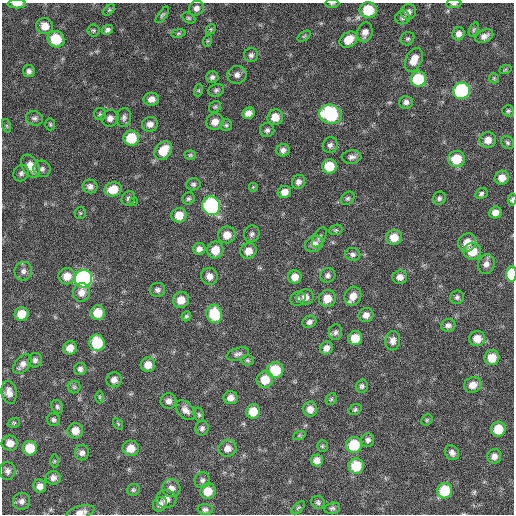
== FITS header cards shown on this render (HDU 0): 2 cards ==
NAXIS1  =                  512 / Axis length
NAXIS2  =                  512 / Axis length

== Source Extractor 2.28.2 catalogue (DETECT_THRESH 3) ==
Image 512 x 512 px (HDU 0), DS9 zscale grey, 1 PNG px = 1 image px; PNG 516 x 516 px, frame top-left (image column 1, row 512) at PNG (2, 3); each listed source drawn as its Kron ellipse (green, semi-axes under 4 px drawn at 4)
Background 105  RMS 11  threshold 33.2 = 3 sigma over >= 5 px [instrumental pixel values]
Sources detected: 187; all 187 listed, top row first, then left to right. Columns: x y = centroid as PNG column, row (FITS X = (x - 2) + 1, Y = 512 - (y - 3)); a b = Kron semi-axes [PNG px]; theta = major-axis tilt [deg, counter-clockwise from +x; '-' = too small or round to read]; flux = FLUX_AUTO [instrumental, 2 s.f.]
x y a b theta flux
17 4 9 4 0 5600
332 4 7 3 0 880
454 4 8 4 4 1500
196 8 8 7 - 3200
109 10 7 4 44 1000
368 10 8 8 - 23000
408 12 8 7 - 3000
162 15 10 4 54 1300
188 18 7 5 -27 1200
403 18 7 7 - 2000
45 26 8 8 - 7600
211 29 6 4 44 1100
93 30 6 6 - 1200
107 30 6 4 28 2000
474 30 7 4 71 1300
365 32 10 7 75 4600
178 33 7 3 9 920
458 34 7 6 - 3600
304 36 7 4 37 1000
484 36 9 6 26 3600
56 39 8 8 - 21000
407 39 7 6 - 1500
349 40 10 7 35 10000
207 41 6 4 71 910
251 55 7 7 - 2100
414 60 12 8 65 8500
505 70 6 4 19 910
29 71 6 5 - 2300
237 75 9 9 - 3800
212 77 6 6 - 2000
494 78 5 5 - 940
418 79 8 7 - 30000
199 90 6 4 72 910
216 90 8 6 21 1800
461 91 8 8 - 91000
151 99 7 6 - 4200
406 102 7 6 - 2800
215 107 6 5 - 1300
508 111 6 5 - 1300
248 113 6 5 - 4400
100 114 6 6 - 1400
330 114 11 9 -19 59000
124 117 9 7 76 2600
275 117 8 7 - 9000
34 118 8 7 - 2300
110 118 8 8 - 3700
215 122 9 8 - 6200
50 124 6 5 - 1100
150 124 8 7 - 4000
226 125 6 6 - 1500
7 126 7 4 -71 780
267 130 7 7 - 2300
131 138 7 7 - 24000
488 140 8 8 - 5800
507 143 7 5 -46 1500
330 145 8 7 - 2500
283 150 7 6 - 3000
163 151 10 7 50 15000
190 155 5 4 - 1000
351 157 10 6 5 2800
456 159 8 8 - 17000
30 166 12 8 -59 9100
329 166 7 7 - 16000
42 169 9 8 - 2700
21 173 8 7 - 2400
502 178 7 6 - 6100
298 182 7 6 - 3100
193 184 7 6 - 1700
90 186 7 6 - 2700
253 187 5 5 - 900
113 189 9 7 15 12000
284 192 7 6 - 5200
481 194 6 5 - 1800
128 198 7 6 - 2000
188 198 6 5 - 1600
348 198 7 6 - 1700
439 198 7 6 - 1800
512 200 6 4 79 1500
133 202 3 3 - 9400
211 206 9 8 - 120000
495 212 6 6 - 4600
80 213 6 5 - 1000
179 215 7 7 - 9700
336 230 6 5 - 1100
252 234 8 7 - 2300
227 235 9 8 - 7800
319 237 11 5 62 2000
394 237 8 7 - 9300
467 242 9 8 - 8000
314 244 9 7 28 4800
199 249 6 6 - 3200
215 250 8 8 - 11000
248 251 8 7 - 7200
472 251 9 8 - 12000
353 254 7 6 - 2200
486 264 10 8 76 4000
23 271 9 8 - 3400
511 274 8 5 87 21000
328 275 8 7 - 2500
67 276 8 8 - 8400
209 276 8 8 - 4900
295 277 7 6 - 6300
400 277 7 6 - 4200
83 279 9 8 - 190000
157 290 7 7 - 2500
81 292 9 8 - 5600
353 296 9 8 - 6900
305 297 8 7 - 4900
457 297 7 6 - 1900
327 298 8 8 - 9600
298 299 8 6 31 2000
181 300 8 8 - 8400
98 313 7 7 - 13000
21 314 7 6 - 11000
214 314 9 8 - 26000
366 315 7 7 - 4200
186 316 5 4 - 1100
309 322 7 6 - 2500
448 325 7 6 - 2600
335 332 8 6 81 2200
355 338 7 7 - 12000
477 339 8 7 - 7800
393 341 10 7 84 4300
97 343 8 7 - 28000
70 348 7 6 - 6400
326 348 7 6 - 4300
238 354 11 6 17 2400
492 358 7 7 - 11000
35 360 7 7 - 2400
247 360 7 5 -1 1300
22 364 11 7 51 4100
148 365 7 7 - 7400
80 369 6 6 - 2700
275 370 8 8 - 24000
114 380 7 7 - 4000
265 380 8 8 - 13000
473 385 9 7 28 6900
362 386 7 6 - 1800
74 387 6 6 - 1500
9 392 11 7 -80 5000
99 397 6 4 90 1000
231 398 7 6 - 4700
331 399 6 5 - 1200
168 401 8 7 - 3600
57 407 7 5 -57 1600
310 409 7 7 - 5500
185 410 11 7 -46 4400
355 410 7 5 29 1400
253 411 7 7 - 12000
199 415 7 5 -74 1300
54 420 7 6 - 1800
427 420 6 5 - 1200
14 423 6 4 19 1100
118 424 6 4 -56 920
202 428 7 6 - 2300
498 429 7 7 - 15000
75 431 8 7 - 7800
299 436 6 4 20 940
368 440 7 6 - 2300
10 443 8 7 - 6500
354 445 8 8 - 26000
322 446 6 5 - 1200
30 448 7 7 - 16000
131 448 8 7 - 8800
227 448 9 8 - 5500
82 453 7 7 - 3000
452 453 8 6 -51 3000
494 456 7 7 - 4000
317 460 6 6 - 4700
54 461 6 4 90 950
356 466 7 7 - 22000
7 471 9 8 - 3300
53 478 7 7 - 3500
202 480 8 7 - 2400
40 486 7 6 - 4400
171 488 9 9 - 4500
133 490 6 6 - 1300
208 491 8 7 - 10000
445 491 8 7 - 23000
166 499 10 9 - 4900
22 501 9 8 - 3300
318 502 7 6 - 1700
160 504 8 6 47 3700
298 508 8 4 44 1200
332 508 8 5 13 1700
205 510 7 5 -2 2200
81 512 14 6 13 4500
At the frame edge (FLAGS 8, measured only in part): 6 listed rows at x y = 17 4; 332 4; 454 4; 512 200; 511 274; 81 512